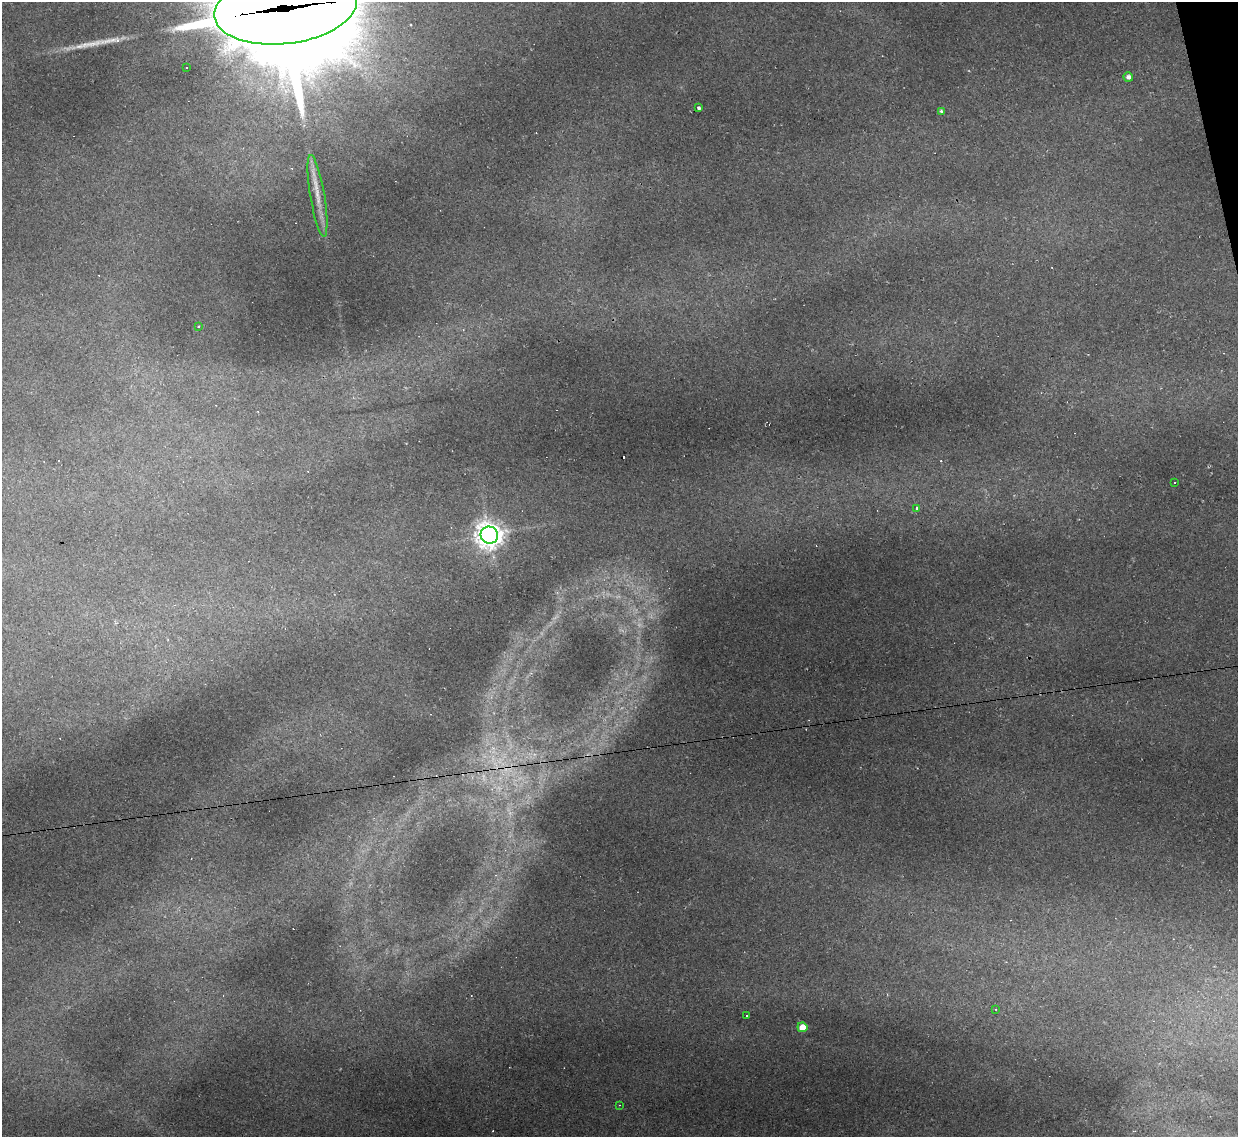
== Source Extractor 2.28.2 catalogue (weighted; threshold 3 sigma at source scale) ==
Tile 10 of 4 x 4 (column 2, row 3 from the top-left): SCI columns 1237-2472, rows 1386-2520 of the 4944 x 4925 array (HDU 1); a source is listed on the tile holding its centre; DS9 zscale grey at full resolution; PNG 1240 x 1139 px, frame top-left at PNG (2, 2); each listed source drawn as its Kron ellipse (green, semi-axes under 4 px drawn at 4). Shown black and unused: <1% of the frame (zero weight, under 2 of 3 exposures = <1% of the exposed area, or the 3 px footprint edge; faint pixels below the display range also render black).
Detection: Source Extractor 2.28.2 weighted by HDU 2 'WHT'; one run over the whole footprint, this tile lists its part. Background 0.161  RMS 0.0089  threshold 0.0399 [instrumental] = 3 sigma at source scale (4.5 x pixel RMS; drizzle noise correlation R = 1.50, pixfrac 1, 0.05/0.05 arcsec/px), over >= 5 px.
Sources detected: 26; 1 too faint to see at this stretch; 10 cosmic-ray / hot-pixel residue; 1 long thin detection or spike segment (spike, bleed or trail) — neither listed nor drawn; the other 14 listed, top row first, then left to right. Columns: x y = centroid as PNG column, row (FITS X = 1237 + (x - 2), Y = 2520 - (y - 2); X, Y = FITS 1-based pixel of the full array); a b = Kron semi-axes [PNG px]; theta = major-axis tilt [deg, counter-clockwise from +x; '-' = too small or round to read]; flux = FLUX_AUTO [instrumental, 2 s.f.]
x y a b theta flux
285 8 71 35 7 44000
187 67 3 3 - 2
1128 77 5 4 - 3.5
699 108 3 3 - 3.9
941 111 4 3 - 1.7
317 196 41 7 -81 15
198 326 3 2 - 1
1174 482 3 2 - 1.1
917 508 3 3 - 6.4
489 535 9 8 - 1100
995 1009 4 3 - 0.93
746 1016 3 3 - 4.8
802 1027 5 5 - 11
619 1105 2 2 - 0.66
Overlapping masked pixels (flux is a lower limit): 1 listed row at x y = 285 8
Isophote crosses this tile's border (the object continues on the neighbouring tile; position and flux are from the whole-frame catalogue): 1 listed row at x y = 285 8